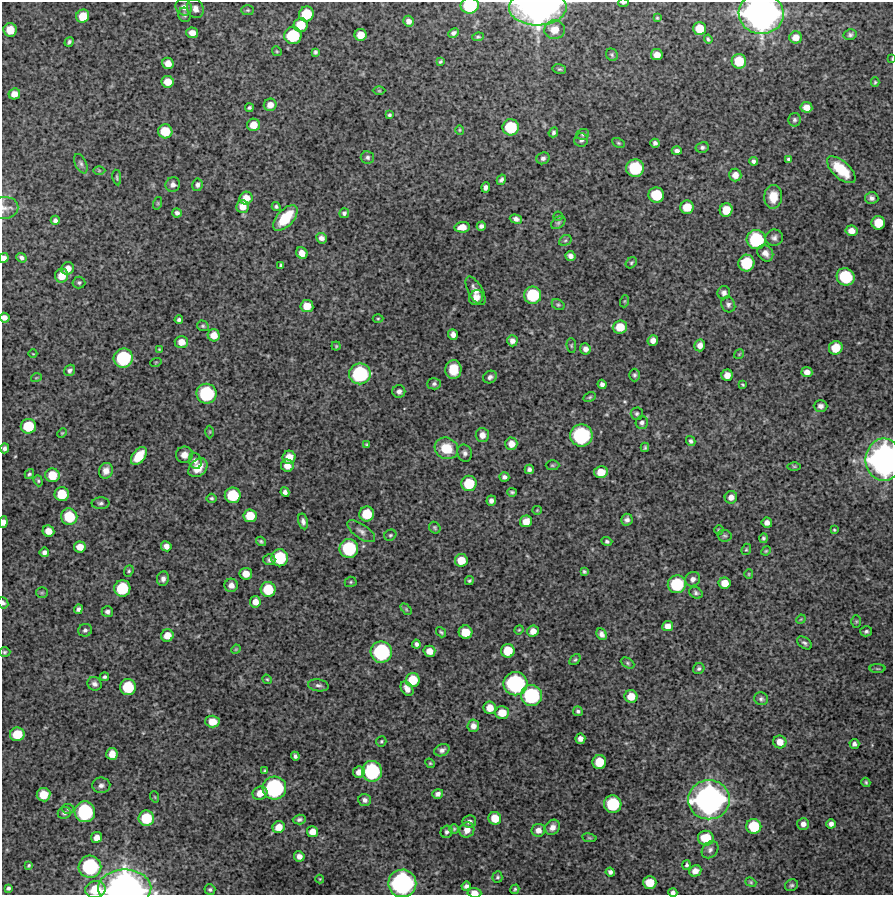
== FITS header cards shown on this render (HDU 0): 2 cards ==
NAXIS1  =                  891 /Length X axis
NAXIS2  =                  893 /Length Y axis

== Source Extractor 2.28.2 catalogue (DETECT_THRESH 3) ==
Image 891 x 893 px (HDU 0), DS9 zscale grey, 1 PNG px = 1 image px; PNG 895 x 897 px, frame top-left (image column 1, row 893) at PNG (2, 2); each listed source drawn as its Kron ellipse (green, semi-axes under 4 px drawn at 4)
Background 4090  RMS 220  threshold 658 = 3 sigma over >= 5 px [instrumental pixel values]
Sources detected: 337; all 337 listed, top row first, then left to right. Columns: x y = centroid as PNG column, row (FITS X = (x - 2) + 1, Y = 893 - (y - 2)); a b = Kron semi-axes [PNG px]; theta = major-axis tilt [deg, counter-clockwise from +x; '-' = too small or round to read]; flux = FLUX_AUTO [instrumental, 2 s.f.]
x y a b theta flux
623 3 5 2 - 2.5e+04
470 6 9 8 - 8.0e+05
184 7 9 7 -48 7.6e+04
538 8 29 17 1 4.5e+06
195 9 9 8 - 8.6e+04
248 10 6 5 - 2.3e+04
306 14 8 7 - 4.3e+05
761 14 22 20 -5 5.9e+06
184 15 7 6 - 3.3e+04
83 16 7 6 - 2.6e+05
657 18 4 4 - 1.6e+04
409 21 5 5 - 7.4e+04
301 25 7 7 - 2.8e+05
699 28 6 6 - 2.5e+05
10 30 7 6 - 2.3e+05
555 30 10 9 - 1.9e+05
192 33 6 5 - 1.1e+05
453 33 5 4 - 4.4e+04
361 35 6 6 - 1.7e+05
850 35 6 5 - 3.6e+04
293 36 8 8 - 7.1e+05
478 37 6 4 8 2.2e+04
796 37 6 6 - 1.3e+05
708 39 4 3 - 2.3e+04
69 42 5 4 - 3.1e+04
277 51 5 4 - 1.7e+04
315 52 4 3 - 2.7e+04
612 55 6 5 - 2.5e+04
657 55 6 5 - 1.2e+05
892 59 4 2 - 8.7e+03
739 61 7 7 - 3.8e+05
440 62 4 3 - 1.9e+04
168 63 6 5 - 1.4e+05
559 69 7 5 -13 2.4e+04
168 82 6 6 - 1.7e+05
875 82 5 4 - 1.9e+04
379 91 6 4 0 1.9e+04
14 94 6 5 - 1.4e+05
270 105 6 6 - 1.1e+05
806 107 6 5 - 1.2e+05
249 108 4 3 - 2.6e+04
389 115 4 3 - 2.6e+04
794 120 7 6 - 3.4e+04
253 125 6 6 - 1.7e+05
511 127 8 8 - 6.0e+05
460 130 4 4 - 1.5e+04
165 131 7 7 - 3.6e+05
553 132 5 4 - 2.9e+04
583 134 6 5 - 2.8e+04
581 140 7 7 - 4.8e+04
618 143 7 4 -27 2.2e+04
655 143 4 4 - 4.1e+04
702 147 7 5 13 3.4e+04
677 151 5 4 - 4.5e+04
367 157 7 6 - 3.6e+04
543 158 6 5 - 4.7e+04
789 159 4 4 - 2.6e+04
753 161 4 4 - 3.8e+04
81 164 10 5 -64 4.4e+04
635 168 9 9 - 7.4e+05
841 170 18 8 -42 4.3e+05
99 171 6 4 0 1.8e+04
735 175 6 6 - 1.2e+05
117 177 8 3 -80 2.3e+04
501 180 5 4 - 3.8e+04
173 185 7 7 - 6.0e+04
197 185 6 5 - 4.1e+04
486 187 5 4 - 5.0e+04
656 195 8 7 - 5.0e+05
773 197 12 9 87 2.3e+05
246 198 6 6 - 1.7e+05
872 198 7 6 - 5.3e+04
158 203 6 4 72 1.9e+04
276 206 5 4 - 2.6e+04
243 207 6 6 - 1.4e+05
687 207 6 6 - 2.6e+05
4 208 14 11 9 9.7e+04
726 210 7 6 - 2.6e+05
177 213 5 4 - 3.9e+04
344 213 5 5 - 3.4e+04
558 216 4 4 - 1.5e+04
285 218 16 8 47 4.7e+05
516 219 6 4 -16 6.3e+04
55 220 4 4 - 4.0e+04
558 223 8 5 39 3.1e+04
878 223 7 7 - 2.9e+05
481 226 4 4 - 4.6e+04
462 227 7 5 9 1.4e+05
851 231 6 5 - 1.1e+05
321 238 5 5 - 6.6e+04
774 238 8 8 - 5.8e+04
565 240 6 5 - 2.3e+04
756 240 10 9 - 9.5e+05
302 253 6 5 - 1.3e+05
765 253 9 7 -49 8.7e+04
570 256 5 5 - 6.4e+04
4 258 5 4 - 6.0e+04
21 258 5 4 - 4.0e+04
631 263 6 5 - 2.2e+04
746 263 8 8 - 5.8e+05
281 265 3 3 - 2.6e+04
68 268 6 6 - 1.3e+05
62 276 7 6 - 1.9e+05
846 277 9 8 - 7.7e+05
79 282 6 6 - 2.8e+04
476 291 16 7 -60 1.1e+05
724 293 6 6 - 5.7e+04
533 295 8 8 - 7.3e+05
476 298 7 6 - 1.3e+05
625 301 6 4 71 1.6e+04
728 304 8 6 -63 4.6e+04
558 305 7 5 -28 2.3e+04
307 306 6 6 - 2.0e+05
4 318 5 5 - 7.2e+04
378 319 5 3 - 1.6e+04
179 320 4 3 - 3.1e+04
203 326 6 5 - 2.4e+04
620 327 7 6 - 2.6e+05
453 334 5 4 - 7.3e+04
214 335 6 6 - 1.6e+05
653 340 5 5 - 8.7e+04
512 341 5 5 - 7.5e+04
181 342 7 6 - 1.4e+05
571 345 7 4 -84 2.2e+04
700 345 6 5 - 8.4e+04
336 346 4 4 - 1.6e+04
836 348 7 6 - 3.1e+05
159 349 3 3 - 1.3e+04
585 349 5 5 - 6.8e+04
33 354 4 2 - 1.1e+04
739 354 5 3 - 1.4e+04
123 358 9 9 - 9.8e+05
156 362 6 3 18 1.3e+04
453 369 9 8 - 2.5e+05
70 370 6 5 - 4.0e+04
807 372 5 5 - 9.2e+04
360 374 11 10 - 1.2e+06
634 375 6 5 - 3.1e+04
727 375 5 5 - 1.2e+05
490 377 7 6 - 4.8e+04
36 378 5 3 - 1.3e+04
434 384 7 5 3 3.6e+04
602 384 5 4 - 4.5e+04
743 384 3 2 - 1.5e+04
399 391 6 6 - 5.6e+04
206 394 10 10 - 1.1e+06
590 397 7 4 27 2.2e+04
820 406 7 6 - 5.0e+04
637 414 6 6 - 3.0e+04
642 423 6 6 - 4.0e+04
28 426 7 7 - 4.9e+05
210 432 6 4 89 2.1e+04
62 433 5 3 - 1.4e+04
482 435 7 6 - 9.8e+04
581 435 11 11 - 1.5e+06
691 441 5 4 - 3.3e+04
511 444 6 6 - 1.2e+05
367 445 4 3 - 2.2e+04
645 447 5 3 - 2.2e+04
5 448 5 3 - 3.8e+04
446 448 12 10 -26 3.5e+05
465 453 9 7 -74 5.1e+04
184 455 8 8 - 1.1e+05
139 456 10 6 51 3.5e+05
289 457 7 6 - 1.9e+05
884 460 21 18 -90 4.7e+06
195 461 8 6 -74 5.4e+04
552 465 7 5 1 2.2e+04
287 466 6 6 - 1.2e+05
794 466 6 4 -1 2.1e+04
198 468 11 8 44 2.2e+05
529 469 4 4 - 4.4e+04
106 471 8 7 - 1.0e+05
601 472 7 6 - 2.2e+05
29 474 5 4 - 2.8e+04
52 475 7 7 - 2.9e+05
504 477 5 4 - 4.2e+04
38 481 6 4 -70 2.1e+04
469 483 8 7 - 4.4e+05
285 492 5 4 - 4.8e+04
512 492 4 3 - 2.7e+04
62 494 7 7 - 3.4e+05
233 495 8 8 - 5.0e+05
731 497 6 6 - 9.3e+04
211 498 5 4 - 2.4e+04
491 501 5 5 - 5.1e+04
101 503 9 6 2 4.1e+04
537 510 5 4 - 1.5e+04
367 514 7 7 - 3.7e+05
250 516 6 6 - 3.0e+05
69 517 8 8 - 4.9e+05
627 520 6 6 - 5.1e+04
303 521 8 5 -78 5.3e+04
526 521 6 6 - 1.6e+05
3 522 6 4 83 8.2e+04
767 523 5 5 - 6.9e+04
435 528 6 5 - 2.3e+04
719 530 4 4 - 1.9e+04
834 530 3 2 - 1.4e+04
48 531 6 5 - 1.4e+05
361 531 16 7 -34 7.8e+04
390 535 6 5 - 2.6e+04
724 536 7 6 - 2.9e+04
763 538 5 4 - 3.0e+04
261 541 5 4 - 2.3e+04
607 541 5 4 - 3.1e+04
166 546 5 5 - 7.7e+04
80 547 6 5 - 1.5e+05
349 548 9 9 - 9.1e+05
746 549 6 4 68 2.0e+04
766 551 5 4 - 1.6e+04
44 552 5 4 - 4.9e+04
280 558 8 8 - 6.6e+05
269 560 6 5 - 4.0e+04
461 560 6 6 - 2.3e+05
129 571 6 4 68 2.3e+04
584 572 4 3 - 2.4e+04
246 574 6 6 - 1.5e+05
749 574 5 4 - 1.7e+04
163 579 7 6 - 5.7e+04
693 579 8 7 - 6.5e+04
469 581 5 4 - 2.1e+04
351 582 6 5 - 2.2e+04
725 583 6 5 - 1.7e+05
677 584 9 9 - 7.4e+05
231 585 6 6 - 8.0e+04
122 588 8 8 - 6.2e+05
268 589 7 7 - 4.5e+05
42 593 6 5 - 2.2e+04
696 593 7 5 -28 3.4e+04
255 602 6 5 - 1.1e+05
3 603 6 5 - 3.4e+04
78 609 5 4 - 4.2e+04
406 609 6 4 -46 2.1e+04
107 612 6 5 - 4.7e+04
801 619 5 4 - 1.3e+04
856 621 6 5 - 2.2e+04
668 626 5 5 - 1.0e+05
85 630 7 6 - 4.3e+04
519 630 4 4 - 1.6e+04
533 631 6 5 - 1.1e+05
866 631 6 5 - 3.4e+04
441 632 5 3 - 2.2e+04
466 632 7 6 - 2.9e+05
602 634 6 4 -63 5.6e+04
167 635 6 6 - 1.6e+05
804 643 8 5 -37 3.6e+04
416 644 4 4 - 3.8e+04
236 649 5 4 - 1.4e+04
429 651 6 5 - 1.4e+05
508 651 7 7 - 3.2e+05
4 652 6 4 1 2.3e+04
381 652 11 10 - 1.3e+06
575 660 6 4 48 2.4e+04
628 663 7 5 -28 2.6e+04
699 669 6 5 - 3.1e+04
878 669 8 4 -1 2.2e+04
104 677 4 4 - 2.6e+04
267 679 5 4 - 1.7e+04
413 680 7 7 - 3.4e+05
94 684 7 6 - 5.3e+04
515 684 12 11 - 1.7e+06
318 685 10 6 -9 4.9e+04
128 687 8 8 - 5.8e+05
407 689 8 5 -56 9.5e+04
531 695 10 10 - 1.2e+06
631 696 6 6 - 1.8e+05
761 699 7 6 - 3.7e+04
490 708 6 6 - 1.7e+05
578 711 5 4 - 3.3e+04
502 713 7 6 - 2.2e+05
212 722 7 6 - 1.9e+05
473 726 6 6 - 7.9e+04
17 734 7 7 - 3.4e+05
580 739 5 5 - 7.8e+04
381 741 5 5 - 2.2e+04
780 742 6 6 - 1.5e+05
854 744 5 5 - 4.5e+04
442 750 8 6 26 5.2e+04
112 754 6 5 - 1.5e+05
295 756 4 3 - 3.5e+04
599 762 7 7 - 3.3e+05
430 763 5 4 - 1.8e+04
265 771 3 3 - 1.8e+04
372 771 10 10 - 1.2e+06
359 772 6 5 - 1.0e+05
866 782 5 4 - 2.2e+04
101 785 9 7 2 5.8e+04
274 788 12 11 - 1.6e+06
260 793 7 6 - 1.3e+05
438 794 5 4 - 4.9e+04
43 795 7 7 - 2.5e+05
155 797 6 3 -71 1.5e+04
365 800 6 6 - 5.3e+04
709 800 21 19 6 4.5e+06
613 804 9 8 - 7.6e+05
68 809 6 5 - 2.2e+04
85 812 10 10 - 1.2e+06
64 813 7 6 - 3.1e+04
146 818 8 7 - 5.0e+05
495 818 6 6 - 2.3e+05
299 819 7 5 3 3.6e+04
469 822 7 6 - 5.6e+04
803 824 6 6 - 7.0e+04
831 824 4 4 - 5.8e+04
754 826 7 7 - 4.7e+05
279 827 6 5 - 1.6e+05
552 827 8 7 - 8.8e+04
454 829 5 5 - 1.9e+04
467 830 8 7 - 1.2e+05
538 830 6 6 - 9.3e+04
312 832 6 5 - 1.3e+05
447 832 6 5 - 4.1e+04
97 837 5 5 - 1.0e+05
589 838 7 3 -9 1.8e+04
706 838 8 7 - 3.6e+05
710 850 9 7 47 5.2e+04
299 856 5 5 - 7.6e+04
29 865 4 3 - 2.1e+04
687 865 5 4 - 2.8e+04
90 867 11 11 - 1.3e+06
695 871 6 5 - 8.5e+04
610 872 4 4 - 4.4e+04
497 877 5 5 - 2.4e+04
320 879 4 4 - 1.4e+04
751 882 6 4 -22 1.9e+04
402 883 14 14 - 2.5e+06
650 883 7 6 - 2.7e+05
791 885 7 5 31 3.0e+04
466 886 5 4 - 4.6e+04
8 888 4 4 - 2.6e+04
125 888 26 18 0 5.1e+06
515 889 5 4 - 2.7e+04
95 890 10 8 10 3.3e+05
210 890 5 5 - 3.0e+04
474 893 7 5 -6 1.2e+05
673 893 4 4 - 4.8e+04
At the frame edge (FLAGS 8, measured only in part): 15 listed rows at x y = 623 3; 470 6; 538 8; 761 14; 892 59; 4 208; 4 258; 4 318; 884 460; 3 522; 3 603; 402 883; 125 888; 474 893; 673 893

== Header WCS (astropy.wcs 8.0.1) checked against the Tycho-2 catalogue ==
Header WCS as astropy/WCSLIB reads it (CRVAL/CRPIX/CD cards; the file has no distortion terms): RA---TAN/DEC--TAN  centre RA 03:57:40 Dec +10:10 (59.42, +10.17 deg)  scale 1.01 arcsec/px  FOV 15.0' x 15.0'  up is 0 deg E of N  parity normal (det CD < 0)
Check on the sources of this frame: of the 60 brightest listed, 3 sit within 1.5 arcsec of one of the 5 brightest Tycho-2 stars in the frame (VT <= 11.37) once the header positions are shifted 0.48 arcsec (0.24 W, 0.42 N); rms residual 0.40 arcsec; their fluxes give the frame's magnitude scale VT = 27.43 - 2.5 log10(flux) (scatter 0.05 mag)
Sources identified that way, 3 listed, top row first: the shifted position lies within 1.5 arcsec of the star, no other Tycho-2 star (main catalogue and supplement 1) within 3.0 arcsec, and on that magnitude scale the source's flux lands within +1.5 / -3 mag of the star's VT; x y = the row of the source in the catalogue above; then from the Tycho-2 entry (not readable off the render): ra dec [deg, ICRS J2000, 3 dp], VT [Tycho-2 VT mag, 2 dp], TYC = Tycho-2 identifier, HIP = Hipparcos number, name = IAU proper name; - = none
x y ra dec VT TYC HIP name
761 14 59.329 +10.292 10.46 662-723-1 - -
884 460 59.294 +10.167 10.75 662-272-1 - -
709 800 59.344 +10.072 11.37 662-576-1 - -